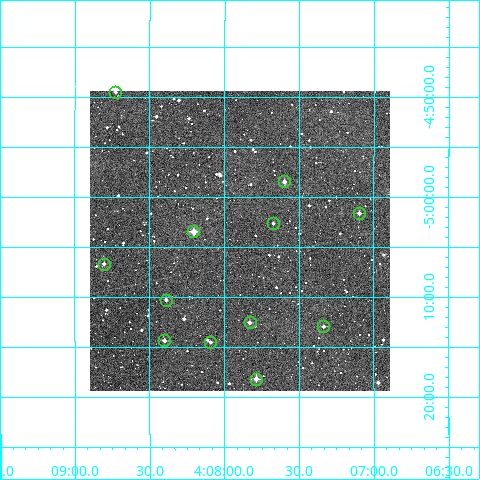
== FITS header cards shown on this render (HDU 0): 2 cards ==
NAXIS1  =                  300
NAXIS2  =                  300

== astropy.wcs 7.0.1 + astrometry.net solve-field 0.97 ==
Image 300 x 300 px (HDU 0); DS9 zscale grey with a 90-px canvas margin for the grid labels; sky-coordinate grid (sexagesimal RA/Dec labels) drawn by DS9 from the SOLVED WCS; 12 Tycho-2 reference stars matched to detected sources circled (green)
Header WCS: RA---TAN/DEC--TAN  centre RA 04:07:54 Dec -05:04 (61.97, -5.07 deg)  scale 6 arcsec/px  FOV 30.0' x 30.0'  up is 0 deg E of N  parity normal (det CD < 0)
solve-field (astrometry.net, Tycho-2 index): VERIFIED the header's WCS against the Tycho-2 star catalogue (verified at 2 index scales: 10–12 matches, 0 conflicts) and refined it, rather than solving blind
Solved WCS: RA---TAN-SIP/DEC--TAN-SIP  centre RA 04:07:54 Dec -05:04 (61.97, -5.07 deg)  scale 5.99 arcsec/px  FOV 30.0' x 30.0'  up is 0 deg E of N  parity normal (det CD < 0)
The solver's refit moves the header's centre by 1.6 arcsec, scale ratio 0.9991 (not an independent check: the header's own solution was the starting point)
Tycho-2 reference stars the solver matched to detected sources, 12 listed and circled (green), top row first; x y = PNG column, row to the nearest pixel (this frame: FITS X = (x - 90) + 1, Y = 300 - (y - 91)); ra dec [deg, ICRS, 3 dp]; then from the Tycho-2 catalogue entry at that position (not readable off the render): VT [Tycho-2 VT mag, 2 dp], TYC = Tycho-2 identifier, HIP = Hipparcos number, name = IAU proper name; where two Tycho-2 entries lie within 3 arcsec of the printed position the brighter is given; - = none
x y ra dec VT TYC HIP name
115 92 62.182 -4.825 12.11 4728-830-1 - -
284 181 61.899 -4.974 11.53 4728-829-1 - -
359 213 61.774 -5.027 11.68 4731-705-1 - -
273 223 61.918 -5.044 12.45 4731-532-1 - -
193 231 62.051 -5.058 10.27 4731-444-1 - -
104 264 62.201 -5.111 12.19 4731-1067-1 - -
166 300 62.097 -5.171 12.03 4731-550-1 - -
250 322 61.957 -5.209 11.72 4731-588-1 - -
323 326 61.833 -5.216 12.34 4731-874-1 - -
164 340 62.100 -5.239 11.94 4731-989-1 - -
210 342 62.023 -5.242 11.88 4731-1036-1 - -
256 379 61.947 -5.303 10.75 4731-820-1 - -